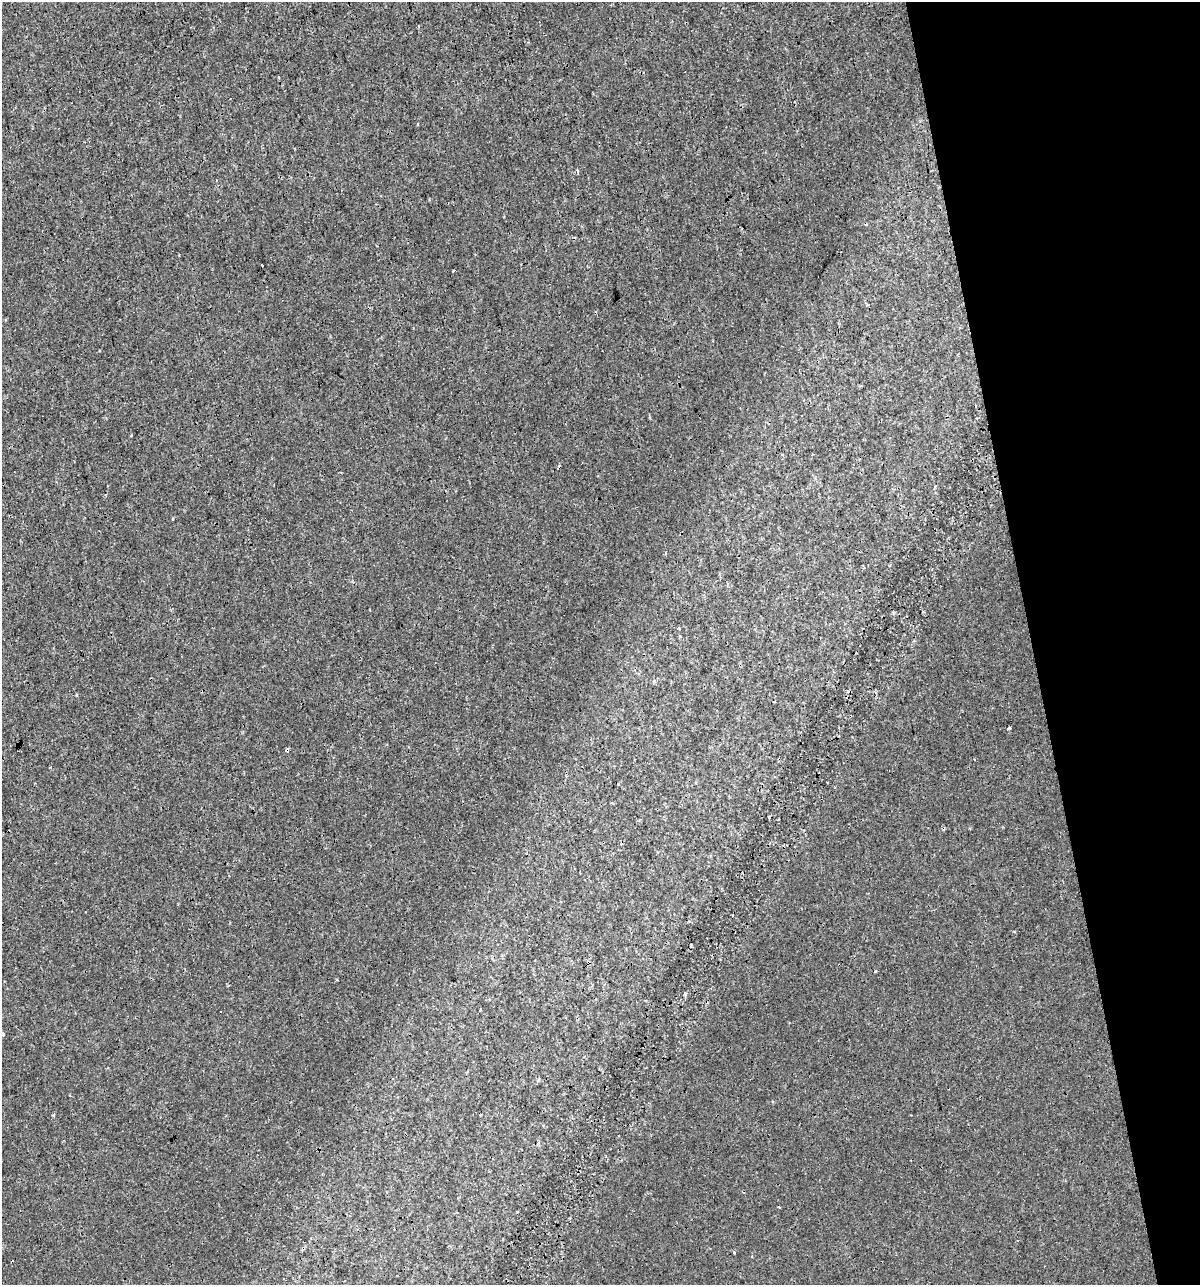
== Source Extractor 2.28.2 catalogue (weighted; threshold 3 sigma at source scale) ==
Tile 12 of 4 x 4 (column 4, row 3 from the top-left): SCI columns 3638-4835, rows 1284-2566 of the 4930 x 5132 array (HDU 1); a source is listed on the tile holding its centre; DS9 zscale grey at full resolution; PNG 1202 x 1287 px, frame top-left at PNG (2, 2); no overlay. Shown black and unused: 14% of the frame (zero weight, under 3 of 4 exposures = <1% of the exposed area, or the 3 px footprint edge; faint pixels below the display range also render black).
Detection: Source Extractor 2.28.2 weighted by HDU 2 'WHT'; one run over the whole footprint, this tile lists its part. Background 9.33e-05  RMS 0.0017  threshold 0.00783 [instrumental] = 3 sigma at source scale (4.5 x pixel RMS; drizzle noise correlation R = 1.50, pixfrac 1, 0.0396/0.0396 arcsec/px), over >= 5 px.
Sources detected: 12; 4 cosmic-ray / hot-pixel residue — not listed; the other 8 listed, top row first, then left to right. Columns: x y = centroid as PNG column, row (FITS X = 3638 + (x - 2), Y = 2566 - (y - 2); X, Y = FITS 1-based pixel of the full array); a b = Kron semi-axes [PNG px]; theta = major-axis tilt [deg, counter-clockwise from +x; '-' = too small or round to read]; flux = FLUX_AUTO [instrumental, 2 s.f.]
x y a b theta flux
577 171 4 3 - 0.36
453 271 4 2 - 0.28
76 695 4 3 - 0.14
1008 729 4 3 - 0.49
685 994 5 3 - 0.23
3 1034 4 3 - 0.83
778 1207 3 2 - 0.2
734 1253 3 3 - 0.36
Isophote crosses this tile's border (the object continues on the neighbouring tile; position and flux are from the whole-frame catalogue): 1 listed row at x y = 3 1034